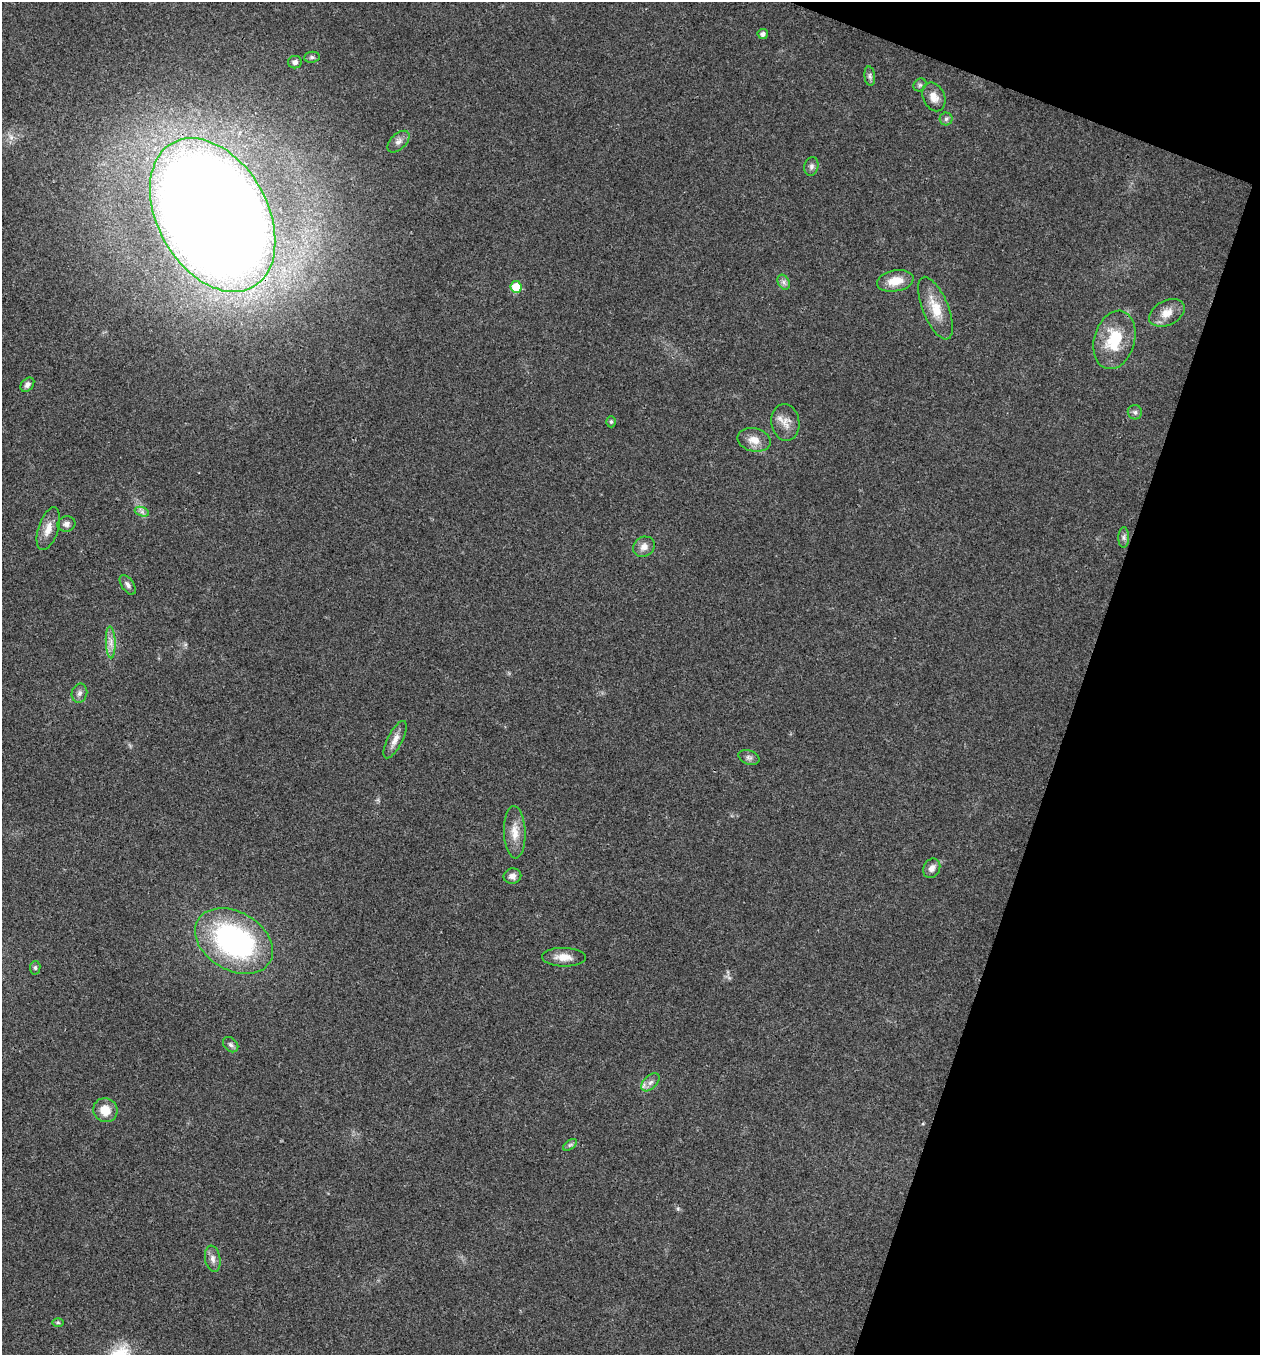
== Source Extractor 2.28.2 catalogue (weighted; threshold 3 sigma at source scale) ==
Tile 8 of 4 x 4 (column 4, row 2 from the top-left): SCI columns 4040-5297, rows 2708-4060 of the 5432 x 5418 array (HDU 1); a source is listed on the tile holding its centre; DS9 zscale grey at full resolution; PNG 1262 x 1357 px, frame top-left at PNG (2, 2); each listed source drawn as its Kron ellipse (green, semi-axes under 4 px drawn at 4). Shown black and unused: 17% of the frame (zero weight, under 3 of 4 exposures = <1% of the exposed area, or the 3 px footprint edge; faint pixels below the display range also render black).
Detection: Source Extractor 2.28.2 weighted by HDU 2 'WHT'; one run over the whole footprint, this tile lists its part. Background 0.0221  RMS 0.0041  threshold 0.0183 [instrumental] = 3 sigma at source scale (4.5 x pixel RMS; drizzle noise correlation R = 1.50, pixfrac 1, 0.05/0.05 arcsec/px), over >= 5 px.
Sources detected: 43; all 43 listed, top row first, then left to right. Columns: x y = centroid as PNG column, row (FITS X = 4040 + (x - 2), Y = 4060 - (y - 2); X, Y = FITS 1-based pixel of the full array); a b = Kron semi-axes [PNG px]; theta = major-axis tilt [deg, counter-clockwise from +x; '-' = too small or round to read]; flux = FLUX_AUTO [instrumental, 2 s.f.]
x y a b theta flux
763 34 5 5 - 1.5
312 57 8 5 8 1
295 62 7 6 - 1.5
870 76 10 5 -83 1.2
920 85 7 5 44 0.95
934 97 15 10 -65 4
946 119 6 6 - 1
398 142 13 7 44 2.1
811 166 9 7 78 1.4
213 215 83 55 -61 1400
895 281 18 10 10 7.1
784 282 8 5 -62 1.3
516 287 6 5 - 11
935 308 33 13 -68 9.9
1167 313 19 12 27 5
1114 340 30 20 74 17
27 385 8 6 49 1.5
1135 412 7 7 - 1.1
611 422 5 4 - 0.6
785 422 18 14 -81 4.6
754 440 17 11 -13 4.6
142 512 7 4 -18 1.1
66 524 9 7 11 1.6
48 529 22 10 72 4.7
1124 537 10 5 90 1.3
644 547 11 9 31 2.9
128 585 11 6 -55 1.4
111 642 16 5 -88 2.7
79 693 9 7 73 1.6
395 740 20 7 63 3.3
749 757 11 7 -21 1.5
515 832 26 11 -88 6.1
932 868 10 8 60 2.4
512 876 9 7 12 2
234 941 42 29 -31 87
564 957 22 9 -1 4.7
35 968 7 5 79 0.75
231 1045 9 6 -45 1.2
650 1082 11 6 44 2
105 1110 12 12 - 6.7
570 1145 8 4 36 0.85
213 1259 13 7 -80 2.3
58 1323 6 4 -1 0.57
Overlapping masked pixels (flux is a lower limit): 1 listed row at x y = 213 215